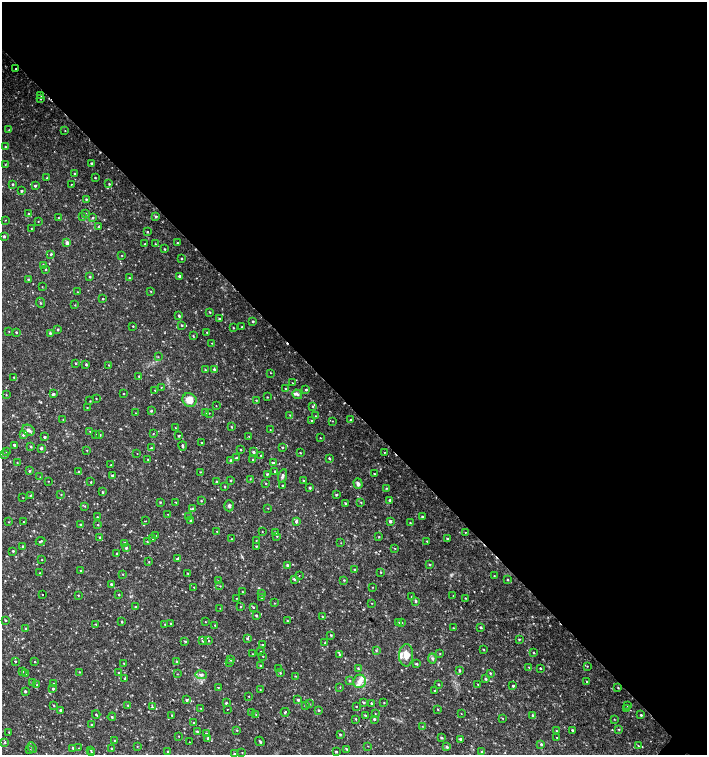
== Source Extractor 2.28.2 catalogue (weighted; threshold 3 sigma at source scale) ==
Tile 3 of 4 x 4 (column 3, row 1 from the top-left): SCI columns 3045-4453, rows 4519-6024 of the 6024 x 6030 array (HDU 1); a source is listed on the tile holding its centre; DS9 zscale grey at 2 x 2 block average (1 PNG px = mean of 2 x 2 image px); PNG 709 x 757 px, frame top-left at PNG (2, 2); each listed source drawn as its Kron ellipse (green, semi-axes under 4 px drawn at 4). Shown black and unused: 54% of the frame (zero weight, under 2 of 3 exposures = <1% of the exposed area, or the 3 px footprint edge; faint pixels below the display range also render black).
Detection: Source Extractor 2.28.2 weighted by HDU 2 'WHT'; one run over the whole footprint, this tile lists its part. Background 0.0326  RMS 0.004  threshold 0.0181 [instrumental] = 3 sigma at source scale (4.5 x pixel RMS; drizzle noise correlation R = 1.50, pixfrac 1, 0.0396/0.0396 arcsec/px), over >= 5 px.
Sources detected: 404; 3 cosmic-ray / hot-pixel residue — neither listed nor drawn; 1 coinciding with a brighter row at this scale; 6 inside a brighter listed object's ellipse — not listed separately; the other 394 listed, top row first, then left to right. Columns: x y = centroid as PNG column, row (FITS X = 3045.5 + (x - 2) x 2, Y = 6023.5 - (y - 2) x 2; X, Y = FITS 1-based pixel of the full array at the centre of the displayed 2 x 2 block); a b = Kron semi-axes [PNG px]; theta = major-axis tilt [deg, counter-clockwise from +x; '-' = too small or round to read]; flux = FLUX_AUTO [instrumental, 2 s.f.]
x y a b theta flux
16 69 2 2 - 0.58
41 95 2 2 - 0.42
40 99 2 2 - 0.59
9 130 2 2 - 0.47
65 131 2 2 - 0.43
6 147 2 2 - 0.8
91 163 2 2 - 1.3
5 165 3 2 - 0.5
74 174 2 2 - 0.56
47 178 2 2 - 0.62
95 178 2 2 - 0.72
13 184 2 2 - 0.96
71 184 2 2 - 0.42
109 184 2 2 - 0.81
35 186 2 2 - 1.7
21 191 2 2 - 1
86 199 3 2 - 0.78
86 213 3 2 - 0.67
29 214 3 3 - 1.3
156 216 3 3 - 1.4
82 217 2 2 - 1.1
58 218 2 2 - 0.45
93 218 3 3 - 0.77
5 220 2 2 - 0.33
38 221 2 2 - 0.45
98 227 3 2 - 0.76
31 229 2 2 - 0.41
147 232 2 2 - 0.79
4 236 2 2 - 1.8
67 243 4 4 - 2.3
177 243 2 2 - 0.7
145 244 2 2 - 0.8
155 244 2 2 - 0.43
165 249 2 2 - 0.82
51 254 2 2 - 1.2
122 255 2 2 - 0.47
182 259 2 2 - 0.73
43 265 3 3 - 1.3
46 269 2 2 - 0.75
180 276 2 2 - 2.4
90 277 2 2 - 1.1
129 278 2 2 - 0.74
28 279 3 2 - 0.96
42 287 2 2 - 0.32
151 291 3 2 - 0.5
78 292 3 2 - 0.52
103 299 2 2 - 0.63
40 303 5 2 - 0.85
75 305 3 2 - 0.48
210 312 2 2 - 0.68
179 316 4 2 - 1
219 319 3 2 - 1.2
253 321 2 2 - 1.3
182 325 3 2 - 0.81
133 326 2 2 - 0.54
242 327 2 2 - 0.73
233 328 2 2 - 0.63
58 329 3 2 - 0.98
9 331 2 2 - 0.32
16 332 2 2 - 0.91
207 332 2 2 - 0.56
50 333 3 2 - 1.4
193 336 3 2 - 0.67
212 343 2 2 - 0.39
158 357 2 2 - 0.47
75 363 3 2 - 0.86
86 365 3 2 - 0.98
108 365 2 2 - 0.4
214 369 2 2 - 1.4
205 370 2 2 - 0.59
270 373 2 2 - 0.52
139 376 2 2 - 0.99
14 377 3 2 - 0.68
293 383 2 2 - 0.31
161 387 2 2 - 0.47
285 389 2 2 - 0.78
306 389 3 2 - 1.1
155 390 2 2 - 0.54
123 393 2 2 - 0.52
53 394 2 2 - 1.7
297 394 5 4 - 2.2
6 395 2 2 - 0.49
267 397 3 2 - 0.54
96 398 2 2 - 0.45
189 400 7 6 - 10
256 400 3 2 - 0.55
90 401 2 2 - 0.46
216 406 2 2 - 0.34
313 406 3 3 - 0.95
87 407 2 2 - 0.53
151 411 3 3 - 0.87
205 412 2 2 - 0.58
135 413 2 2 - 0.44
209 413 2 2 - 0.36
290 415 3 2 - 0.46
316 416 2 2 - 0.55
63 420 2 2 - 0.47
351 420 3 2 - 1.4
311 421 2 2 - 0.59
332 421 2 2 - 0.4
231 426 3 2 - 0.61
175 428 2 2 - 0.51
28 430 6 5 - 3.3
270 430 2 2 - 0.35
90 431 3 2 - 0.65
153 433 3 2 - 0.4
95 434 2 2 - 0.47
23 435 3 3 - 1.4
100 435 2 2 - 1.1
178 436 3 2 - 0.68
249 436 2 2 - 0.37
45 437 2 2 - 1.6
320 438 2 2 - 0.4
202 443 2 2 - 0.6
14 445 3 2 - 2.3
31 446 2 2 - 1.1
183 446 4 2 - 1.2
282 447 2 2 - 0.75
41 448 2 2 - 2
151 448 3 2 - 0.96
87 450 2 2 - 0.48
241 450 2 2 - 0.64
7 452 2 2 - 0.39
253 452 3 2 - 1.5
384 452 2 2 - 1.3
137 453 2 2 - 0.32
300 453 2 2 - 0.56
3 454 2 2 - 1.1
261 455 2 2 - 0.42
236 458 3 2 - 0.87
329 458 3 2 - 0.87
148 459 2 2 - 0.56
231 460 3 3 - 1.7
253 460 3 2 - 0.72
17 463 2 2 - 0.44
273 463 3 3 - 1.5
111 465 2 2 - 0.76
29 471 3 2 - 1
275 471 3 2 - 1.5
79 472 3 3 - 0.95
200 472 2 2 - 0.45
374 473 3 2 - 0.47
267 474 2 2 - 0.81
112 475 3 2 - 1.2
282 476 7 3 71 1.8
40 477 2 2 - 0.35
250 479 2 2 - 0.43
231 480 2 2 - 0.81
48 481 2 2 - 0.38
304 481 2 2 - 0.85
91 482 2 2 - 0.84
216 482 3 2 - 1.1
266 484 2 2 - 0.56
358 484 5 4 - 2.8
282 485 2 2 - 0.71
224 486 2 2 - 0.71
310 488 2 2 - 1.6
386 488 2 2 - 0.62
102 492 3 3 - 0.91
61 494 2 2 - 0.62
30 495 3 3 - 0.67
336 495 3 2 - 1.2
23 498 2 2 - 0.32
390 500 3 3 - 1.8
201 501 2 2 - 0.73
160 502 2 2 - 0.75
176 502 2 2 - 0.48
361 502 2 2 - 0.56
345 503 2 2 - 0.98
85 506 3 2 - 0.58
229 506 5 4 - 2
268 508 2 2 - 0.35
193 509 3 3 - 1.1
168 514 2 2 - 0.35
188 516 2 2 - 0.41
97 517 2 2 - 0.45
422 517 2 2 - 1.4
145 521 2 2 - 0.47
191 521 4 3 - 0.93
296 521 4 2 - 1.6
390 521 3 3 - 2.3
8 522 2 2 - 0.35
23 522 2 2 - 0.93
410 523 2 2 - 0.51
80 524 3 2 - 1
98 525 2 2 - 0.49
217 531 2 2 - 0.67
262 531 2 2 - 0.36
465 532 2 2 - 0.42
275 533 3 3 - 1.2
156 535 2 2 - 0.28
277 536 3 2 - 0.93
100 537 2 2 - 0.91
379 537 3 2 - 0.52
447 538 3 3 - 1.6
152 539 2 2 - 0.37
231 539 2 2 - 0.64
40 541 5 2 - 1.2
256 541 2 2 - 0.36
427 541 3 2 - 0.63
147 542 3 2 - 0.45
125 543 4 3 - 1.2
341 543 2 2 - 0.33
23 546 3 2 - 1.2
256 546 3 2 - 0.6
126 548 3 3 - 1.2
395 548 3 2 - 0.45
13 551 2 2 - 1.1
116 553 2 2 - 0.69
42 559 2 2 - 0.34
178 559 4 2 - 2.1
149 562 2 2 - 0.54
430 564 3 2 - 0.74
287 565 3 2 - 1.5
81 570 3 2 - 0.43
354 570 3 2 - 0.79
381 572 2 2 - 0.6
40 573 3 2 - 0.64
123 574 2 2 - 0.45
188 574 3 2 - 0.49
494 575 2 2 - 0.48
299 576 2 2 - 0.41
294 579 3 2 - 1.8
344 580 2 2 - 0.66
507 580 2 2 - 0.81
219 581 3 2 - 0.98
111 584 4 2 - 1.5
220 586 2 2 - 0.49
194 587 3 2 - 0.68
372 587 2 2 - 0.42
242 592 2 2 - 0.55
42 594 2 2 - 0.91
261 594 3 2 - 0.63
78 595 2 2 - 0.58
119 595 2 2 - 0.65
453 596 2 2 - 0.56
261 597 2 2 - 1.2
411 597 2 2 - 0.4
236 598 2 2 - 0.32
465 598 2 2 - 0.5
416 601 3 2 - 1.3
274 603 2 2 - 0.6
372 603 2 2 - 0.39
240 606 3 2 - 0.43
135 607 2 2 - 0.94
253 607 3 2 - 0.87
220 608 2 2 - 0.33
256 615 2 2 - 1.4
322 616 2 2 - 0.58
5 620 3 2 - 0.78
287 620 2 2 - 0.59
122 621 2 2 - 0.85
205 622 2 2 - 0.36
399 622 3 2 - 0.45
170 623 3 2 - 0.67
402 623 3 2 - 0.45
96 624 3 2 - 0.65
165 624 2 2 - 0.31
215 625 2 2 - 0.68
481 627 3 2 - 1.4
453 628 3 2 - 0.68
26 629 3 2 - 0.56
331 635 2 2 - 0.8
247 638 2 2 - 1.2
519 639 2 2 - 0.93
185 641 4 2 - 0.94
202 641 3 2 - 0.79
209 641 3 2 - 0.53
325 643 2 2 - 1.3
262 645 2 2 - 0.89
483 649 3 2 - 0.59
376 651 3 3 - 0.88
261 652 2 2 - 0.59
534 652 2 2 - 0.91
440 653 2 2 - 0.44
252 654 3 2 - 0.45
340 655 3 3 - 0.81
406 655 11 7 89 8.5
263 656 2 2 - 0.48
432 658 5 3 - 1.5
231 659 3 3 - 1.7
15 661 2 2 - 0.85
35 661 3 2 - 0.51
177 662 2 2 - 1.4
229 662 2 2 - 0.69
124 663 2 2 - 0.42
416 664 3 2 - 0.87
260 666 2 2 - 1
587 666 3 2 - 0.49
529 667 3 2 - 0.62
540 668 2 2 - 0.99
278 669 2 2 - 0.71
358 669 3 2 - 0.63
459 671 3 2 - 1.2
22 672 2 2 - 0.61
79 672 2 2 - 0.59
119 672 2 2 - 0.58
26 673 2 2 - 0.42
280 673 3 2 - 0.7
490 673 3 2 - 0.85
177 674 2 2 - 0.36
201 675 5 4 - 2.5
295 676 3 2 - 0.45
125 679 3 2 - 0.84
485 679 3 2 - 1.4
350 681 3 3 - 0.88
360 681 7 6 - 4.9
587 682 3 2 - 0.6
32 683 2 2 - 0.79
53 684 2 2 - 0.93
439 684 2 2 - 0.73
478 684 2 2 - 0.66
37 685 3 3 - 1.1
513 686 2 2 - 1.7
218 687 2 2 - 0.54
340 687 2 2 - 0.37
618 688 3 2 - 0.69
53 689 2 2 - 1.3
260 689 2 2 - 0.42
25 691 2 2 - 1.4
434 691 3 2 - 0.6
249 696 2 2 - 0.41
186 700 3 2 - 1.3
298 700 3 2 - 1.7
364 702 3 2 - 0.89
226 703 2 2 - 1.3
309 703 3 2 - 0.66
384 703 2 2 - 0.53
371 704 3 2 - 0.97
53 705 3 2 - 0.66
128 705 2 2 - 0.63
305 705 2 2 - 1.3
356 706 2 2 - 0.49
627 706 3 2 - 0.57
152 707 3 2 - 0.67
200 708 2 2 - 0.35
627 708 3 2 - 0.65
227 709 2 2 - 0.86
438 709 2 2 - 0.65
60 710 2 2 - 1.5
318 710 3 2 - 0.88
252 712 2 2 - 0.58
285 712 4 2 - 0.71
96 714 4 2 - 1.1
256 714 2 2 - 0.31
375 714 2 2 - 0.36
461 714 2 2 - 0.3
172 715 2 2 - 0.63
366 715 3 2 - 0.66
641 715 2 2 - 1.2
533 716 3 2 - 1.6
112 717 4 2 - 1
502 718 3 2 - 0.39
356 719 2 2 - 0.77
374 719 2 2 - 1.2
614 719 2 2 - 0.44
194 723 2 2 - 0.65
91 725 2 2 - 0.85
422 726 3 2 - 0.5
619 729 3 2 - 0.79
237 730 2 2 - 0.51
556 730 2 2 - 0.4
572 730 3 3 - 1.1
9 732 2 2 - 0.51
197 732 3 3 - 0.99
206 733 3 2 - 0.68
340 734 3 2 - 0.94
178 736 2 2 - 0.43
557 737 3 2 - 0.54
208 738 2 2 - 1.6
441 738 3 3 - 1.1
460 739 3 3 - 1.6
115 741 2 2 - 1.3
260 741 5 2 - 1.2
5 742 3 3 - 0.93
189 742 2 2 - 0.34
541 744 3 2 - 1.5
137 746 2 2 - 0.46
368 746 2 2 - 0.35
638 746 3 2 - 0.59
447 747 3 3 - 1.5
32 748 5 2 - 0.91
73 748 3 2 - 1
79 748 2 2 - 0.35
111 749 2 2 - 1.1
347 749 3 2 - 0.72
30 750 2 2 - 0.53
91 750 2 2 - 0.61
168 751 2 2 - 0.93
91 752 2 2 - 0.59
242 752 2 2 - 0.36
336 752 2 2 - 0.96
482 752 3 3 - 1.5
234 754 3 3 - 0.78
Diffuse or blended objects may show on this block-average render without a row.